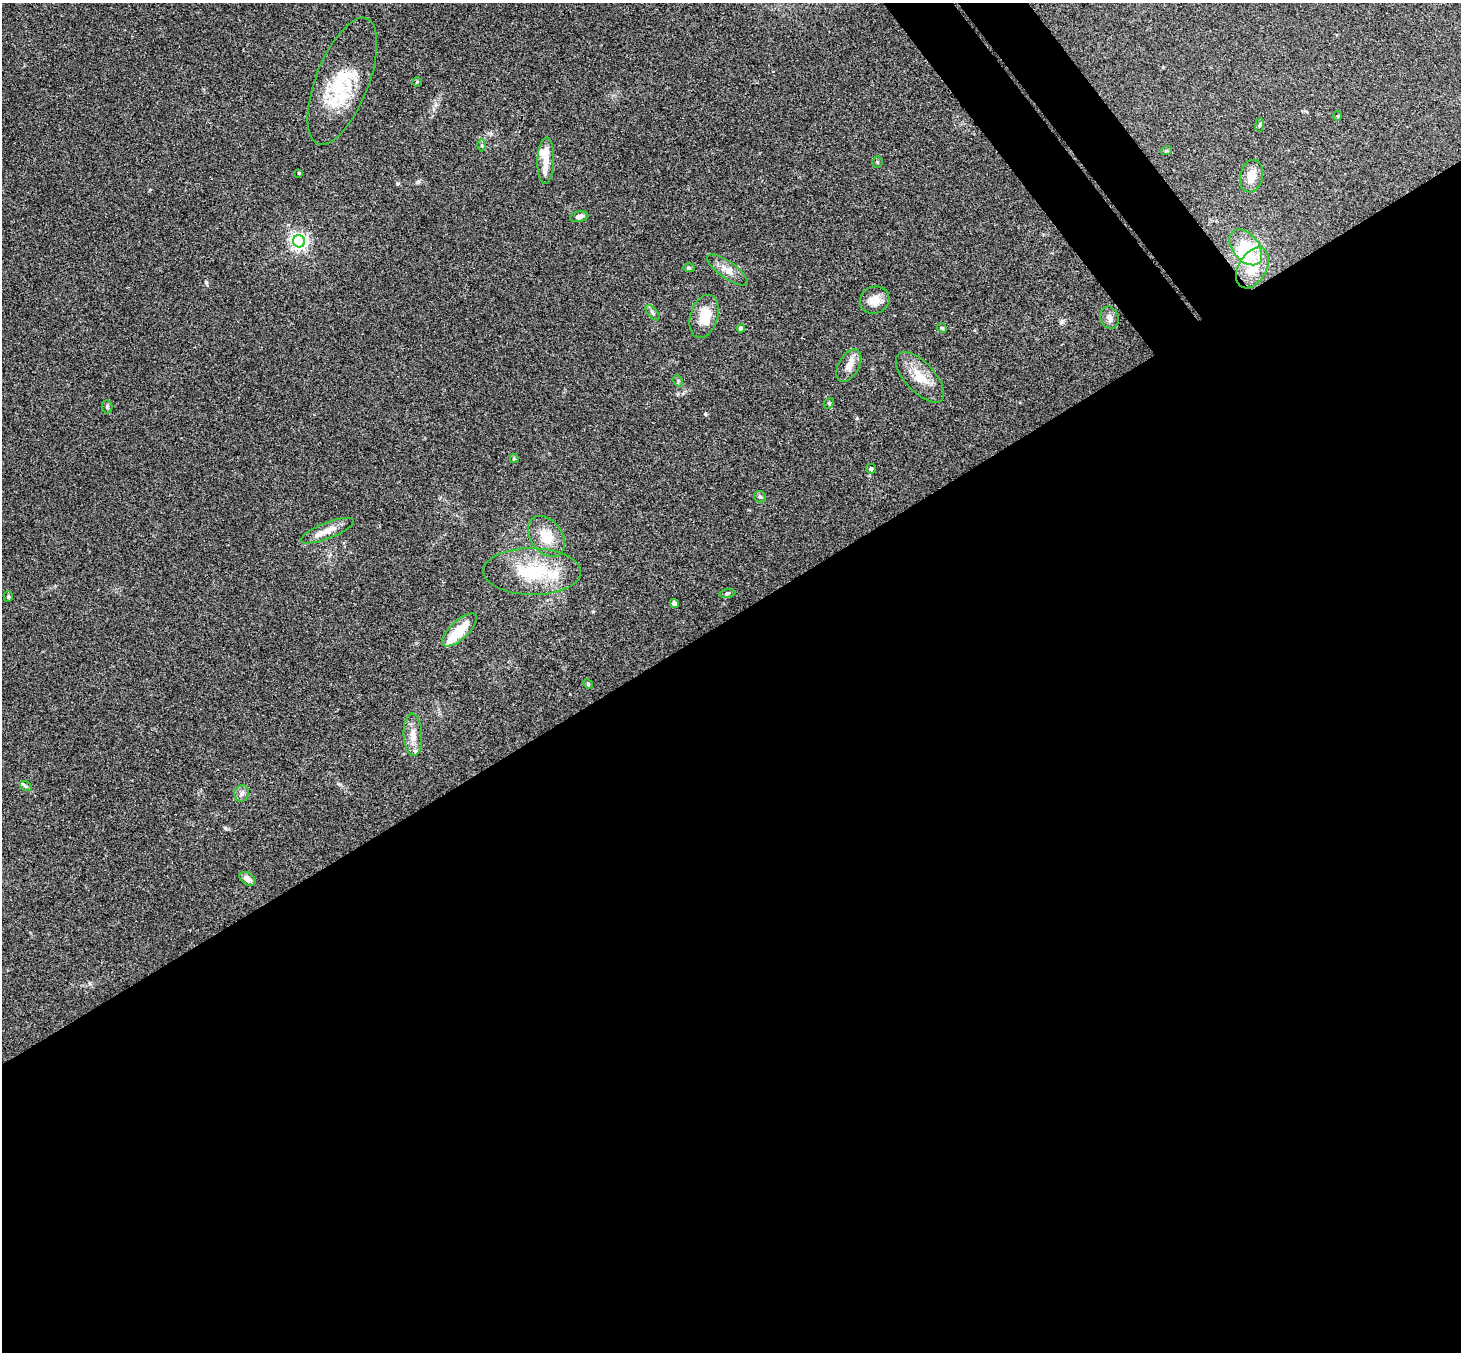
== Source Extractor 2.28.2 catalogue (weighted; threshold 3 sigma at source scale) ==
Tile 15 of 4 x 4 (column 3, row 4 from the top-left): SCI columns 2974-4432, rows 331-1680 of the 5942 x 5923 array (HDU 1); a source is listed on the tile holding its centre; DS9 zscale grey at full resolution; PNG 1463 x 1354 px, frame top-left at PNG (2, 3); each listed source drawn as its Kron ellipse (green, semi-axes under 4 px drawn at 4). Shown black and unused: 57% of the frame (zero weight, under 3 of 4 exposures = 6% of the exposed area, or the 3 px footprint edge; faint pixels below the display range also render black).
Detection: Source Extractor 2.28.2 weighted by HDU 2 'WHT'; one run over the whole footprint, this tile lists its part. Background 0.168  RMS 0.0077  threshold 0.0348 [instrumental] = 3 sigma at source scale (4.5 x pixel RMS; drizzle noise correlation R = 1.50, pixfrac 1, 0.05/0.05 arcsec/px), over >= 5 px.
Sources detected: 48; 3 inside a brighter object's white glare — neither listed nor drawn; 3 inside a brighter listed object's ellipse — not listed separately; the other 42 listed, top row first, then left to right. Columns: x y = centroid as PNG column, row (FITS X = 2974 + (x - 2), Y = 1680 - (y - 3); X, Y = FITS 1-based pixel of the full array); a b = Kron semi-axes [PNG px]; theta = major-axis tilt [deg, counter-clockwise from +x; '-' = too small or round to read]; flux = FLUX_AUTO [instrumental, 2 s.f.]
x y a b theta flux
342 81 67 26 69 51
417 82 4 4 - 0.74
1338 116 5 3 - 0.66
1260 125 7 3 81 0.89
482 145 6 4 -90 0.99
1166 151 6 4 18 0.86
546 161 23 8 88 8.3
877 162 5 5 - 0.91
299 173 4 3 - 0.83
1251 176 16 11 77 10
579 217 9 5 13 3.1
299 241 6 6 - 280
1246 247 20 13 -52 30
689 268 6 4 -2 1.1
1252 268 22 14 60 17
727 270 24 8 -35 7.3
875 300 15 13 22 8.7
652 313 9 5 -50 1.6
704 316 22 13 73 17
1109 318 11 9 -72 4.2
741 328 4 4 - 2.6
942 328 5 4 - 0.92
849 366 18 10 61 7.2
920 377 31 14 -47 17
678 381 6 4 -51 1.1
829 403 6 4 47 1
107 407 6 5 - 1.3
514 458 4 4 - 0.89
871 469 5 4 - 1.2
760 497 6 5 - 1.4
327 531 28 8 21 9.2
546 536 22 16 -53 17
532 571 49 23 -1 46
727 593 8 4 9 1.2
8 597 5 4 - 1.2
674 604 5 4 - 2.6
459 630 22 9 43 20
588 684 5 4 - 0.94
413 735 21 9 -87 8.7
26 786 6 4 -35 1.1
242 793 8 7 - 2.6
248 879 9 6 -34 4.9
Unlisted compact peaks at least as high as the median listed source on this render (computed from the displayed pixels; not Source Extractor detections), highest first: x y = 206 282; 1062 322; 419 181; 678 394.